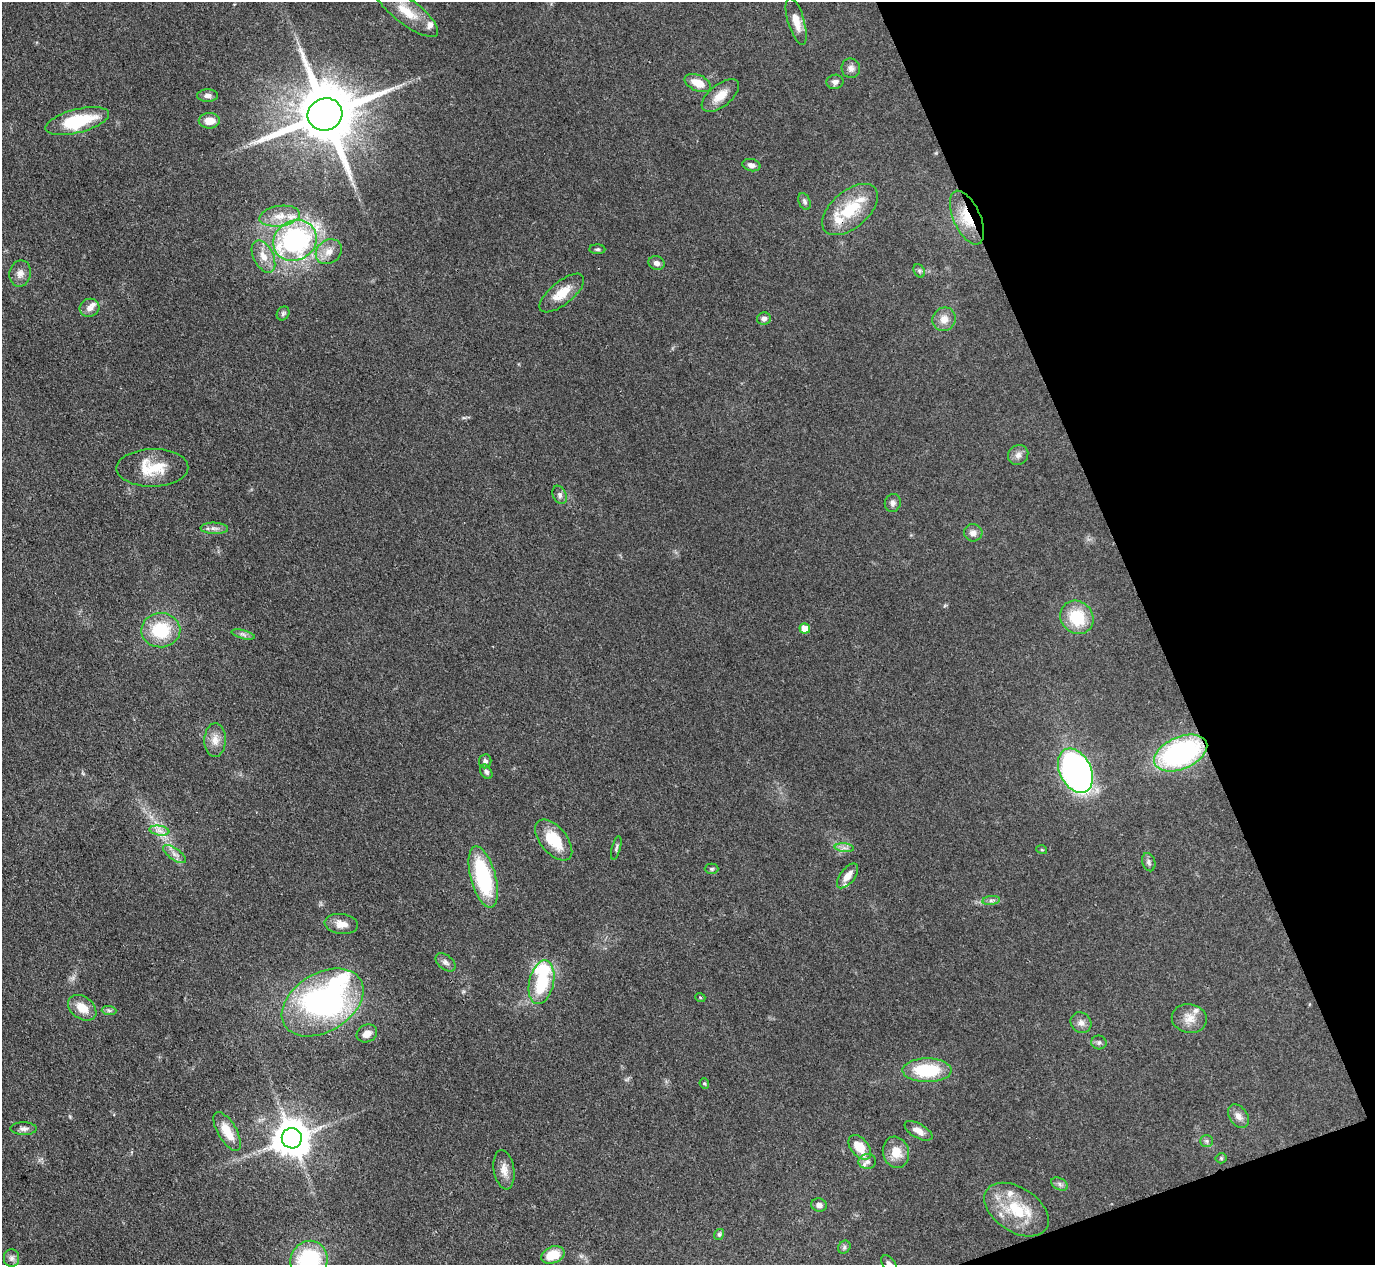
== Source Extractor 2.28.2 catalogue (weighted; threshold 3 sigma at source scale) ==
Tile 12 of 4 x 4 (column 4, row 3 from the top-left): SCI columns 4120-5492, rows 1412-2674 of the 5494 x 5480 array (HDU 1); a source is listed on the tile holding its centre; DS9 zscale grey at full resolution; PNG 1377 x 1267 px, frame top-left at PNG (2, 2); each listed source drawn as its Kron ellipse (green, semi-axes under 4 px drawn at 4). Shown black and unused: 18% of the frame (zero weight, under 3 of 4 exposures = <1% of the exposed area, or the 3 px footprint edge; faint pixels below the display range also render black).
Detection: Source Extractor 2.28.2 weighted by HDU 2 'WHT'; one run over the whole footprint, this tile lists its part. Background 0.0878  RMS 0.0065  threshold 0.0293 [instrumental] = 3 sigma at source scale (4.5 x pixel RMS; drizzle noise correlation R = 1.50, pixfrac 1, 0.05/0.05 arcsec/px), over >= 5 px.
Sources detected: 95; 2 inside a brighter object's white glare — neither listed nor drawn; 7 inside a brighter listed object's ellipse — not listed separately; the other 86 listed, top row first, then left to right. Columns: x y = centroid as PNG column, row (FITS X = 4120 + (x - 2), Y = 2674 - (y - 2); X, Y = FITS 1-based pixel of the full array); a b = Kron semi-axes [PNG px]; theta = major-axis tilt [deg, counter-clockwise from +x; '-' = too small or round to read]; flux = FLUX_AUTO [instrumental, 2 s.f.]
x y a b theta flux
407 12 38 12 -37 17
796 21 24 8 -73 8.5
851 68 10 9 - 3
835 82 8 7 - 2.5
698 83 14 8 -23 9
208 96 10 6 1 3
720 96 22 11 39 9.4
325 114 17 16 - 5800
77 121 32 12 14 37
209 121 10 8 1 7.7
751 165 9 6 -13 2.7
805 202 8 5 -65 1.9
850 209 33 18 40 28
280 216 20 10 8 9.8
967 218 29 13 -66 19
295 240 22 19 30 110
597 249 8 5 -2 1.2
329 252 14 11 37 6.9
263 256 17 10 -63 8
657 263 8 7 - 2.7
919 271 7 5 -60 1.3
20 273 13 10 79 4.6
562 293 27 11 39 13
89 308 10 9 - 4.4
283 313 7 6 - 1.5
764 319 7 6 - 2.5
944 319 12 11 - 6.4
1018 455 10 9 - 3.6
152 468 36 19 1 22
560 495 9 6 -67 2.1
893 503 9 8 - 2.3
214 528 14 5 -1 3.1
973 533 9 8 - 3.4
1077 617 17 15 -45 25
805 628 5 5 - 11
161 630 19 17 2 31
243 634 12 3 -15 1.8
215 740 17 10 88 6.6
1181 753 28 16 23 130
485 761 7 6 - 1.9
1075 771 23 15 -64 280
486 772 8 5 -60 1.9
159 831 10 4 -9 3.1
554 840 24 13 -50 22
616 848 12 3 75 1.3
844 848 9 4 -6 2.2
1042 850 5 3 - 0.62
174 854 13 5 -35 3.3
1149 862 9 6 -72 2
712 869 7 5 0 1.3
848 876 14 7 52 6.2
483 877 32 12 -75 58
991 900 9 4 8 1.6
341 924 17 10 -7 6.2
445 962 11 7 -40 2.6
541 982 22 12 77 32
700 997 5 3 - 0.58
323 1002 44 29 31 180
82 1008 15 11 -36 11
109 1010 7 4 -2 1.4
1189 1019 18 14 -10 8.3
1081 1023 11 9 -43 3.9
367 1033 11 8 26 4.4
1099 1043 7 7 - 1.8
927 1070 24 12 0 36
704 1083 5 4 - 0.94
1238 1116 13 9 -56 4.5
24 1129 13 6 -1 2.8
227 1131 22 9 -60 12
918 1131 15 7 -30 5.1
292 1138 10 10 - 1600
1207 1141 6 6 - 1.5
860 1147 14 8 -51 15
896 1152 16 13 -74 11
1221 1158 5 5 - 0.96
867 1161 9 7 9 2.8
504 1170 20 10 -80 6.3
1060 1184 9 6 -28 1.9
819 1205 8 6 -12 2.9
1016 1210 35 22 -33 31
719 1234 5 5 - 1.2
844 1247 7 5 48 1.5
553 1255 12 8 21 14
12 1258 9 7 -90 2.4
309 1261 20 18 69 63
889 1263 9 6 -47 2.3
Overlapping masked pixels (flux is a lower limit): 2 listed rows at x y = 967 218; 1181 753
Isophote crosses this tile's border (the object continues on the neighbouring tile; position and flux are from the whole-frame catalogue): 2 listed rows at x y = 309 1261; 889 1263